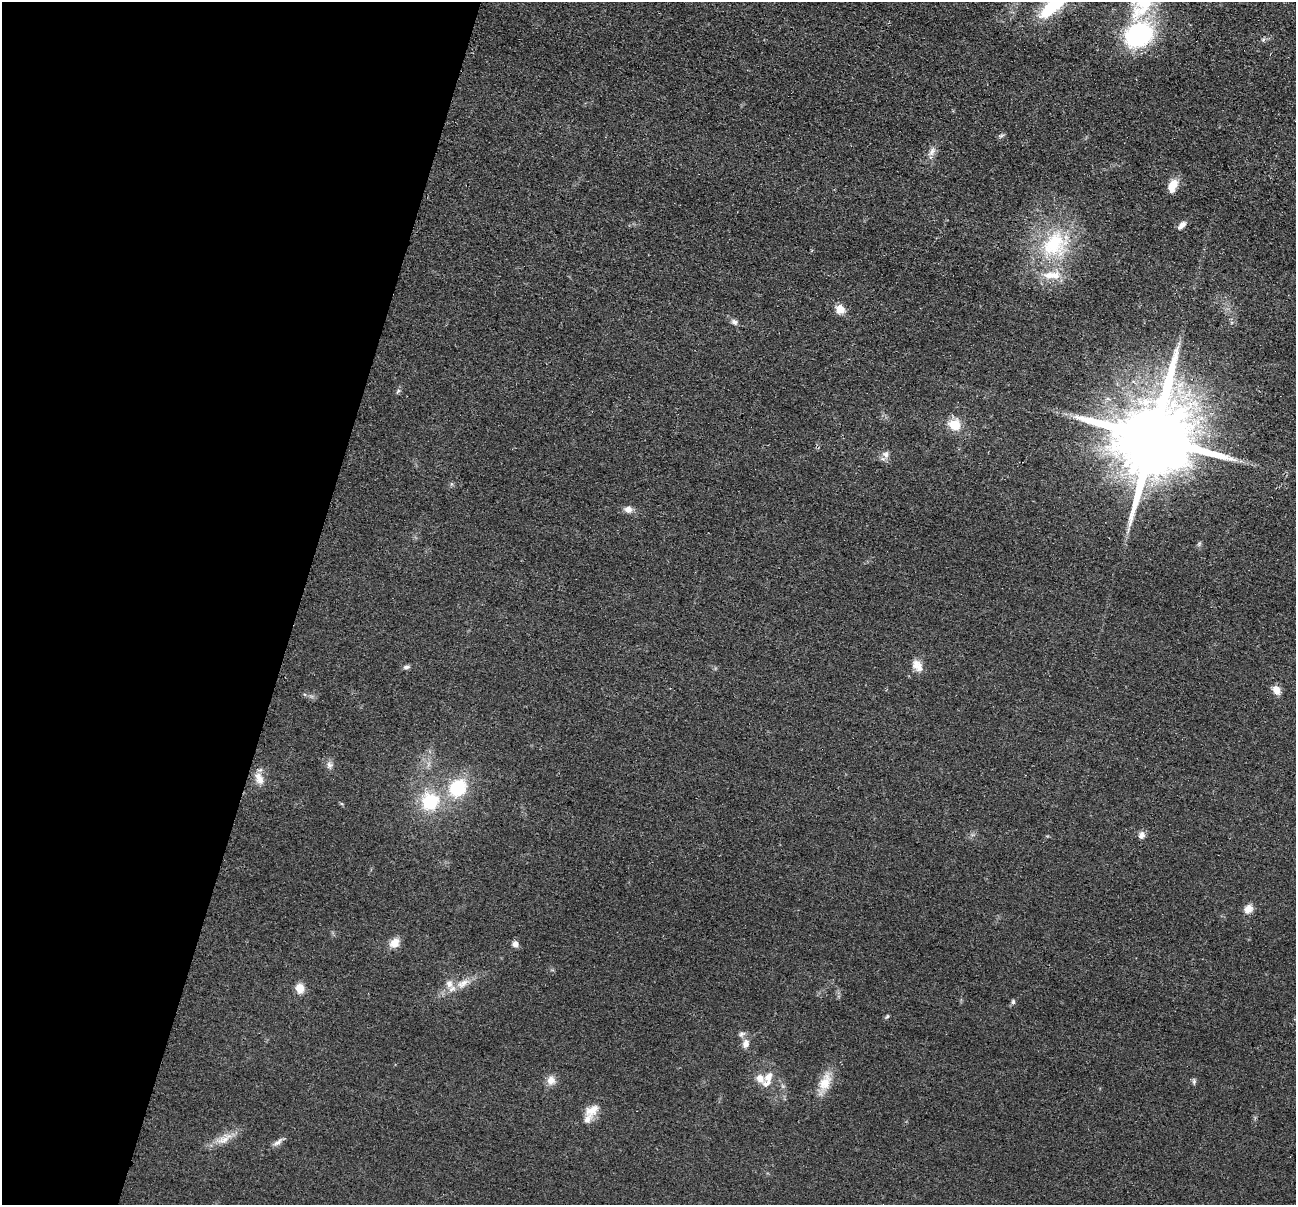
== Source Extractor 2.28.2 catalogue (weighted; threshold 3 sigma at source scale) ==
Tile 9 of 4 x 4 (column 1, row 3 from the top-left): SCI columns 10-1303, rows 1462-2664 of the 5193 x 5209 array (HDU 1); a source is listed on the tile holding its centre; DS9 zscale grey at full resolution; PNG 1298 x 1207 px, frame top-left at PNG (2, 2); no overlay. Shown black and unused: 23% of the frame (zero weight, under 2 of 3 exposures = <1% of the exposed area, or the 3 px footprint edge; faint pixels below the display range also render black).
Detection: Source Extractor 2.28.2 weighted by HDU 2 'WHT'; one run over the whole footprint, this tile lists its part. Background 0.0456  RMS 0.0085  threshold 0.0382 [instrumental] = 3 sigma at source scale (4.5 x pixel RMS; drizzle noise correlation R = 1.50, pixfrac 1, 0.05/0.05 arcsec/px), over >= 5 px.
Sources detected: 48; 8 inside a brighter listed object's ellipse — not listed separately; the other 40 listed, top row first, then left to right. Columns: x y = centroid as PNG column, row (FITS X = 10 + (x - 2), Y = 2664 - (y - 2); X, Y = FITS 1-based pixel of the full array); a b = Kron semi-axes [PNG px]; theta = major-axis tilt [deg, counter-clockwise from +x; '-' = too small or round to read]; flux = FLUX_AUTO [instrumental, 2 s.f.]
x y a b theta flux
1143 3 50 26 60 55
1053 6 41 14 42 48
1139 35 29 23 32 120
1263 40 7 4 19 1.7
1001 136 8 5 29 1.8
932 151 16 7 57 5.3
1172 186 15 9 67 12
1182 225 13 6 43 4.5
1055 244 43 34 46 77
840 309 12 10 -56 8
734 322 9 6 -41 3
398 391 7 4 45 1.5
954 425 13 11 -26 16
1153 437 23 19 69 15000
886 455 9 7 -69 4
628 509 10 8 -12 5
1199 544 7 4 57 1.4
916 664 15 11 78 7.1
406 667 10 5 12 2.3
1276 690 10 7 -59 7.9
329 765 9 9 - 3.7
259 778 18 10 -69 8.7
458 788 19 16 48 46
431 801 18 16 65 46
1142 835 9 7 65 4.2
1248 909 12 10 42 6.4
394 943 11 9 47 9.9
515 944 8 7 - 4
463 983 20 10 28 11
300 988 9 8 - 11
1013 1002 7 5 -78 1.6
887 1016 7 4 53 1.2
746 1044 13 9 77 5.5
768 1077 16 10 62 8.2
551 1080 12 11 - 6.9
1194 1081 9 5 85 1.8
825 1082 26 14 68 16
592 1110 21 13 29 11
224 1139 27 11 31 12
278 1142 16 6 37 3.9
Isophote crosses this tile's border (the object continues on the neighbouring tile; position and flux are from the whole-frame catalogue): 2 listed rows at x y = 1143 3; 1053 6